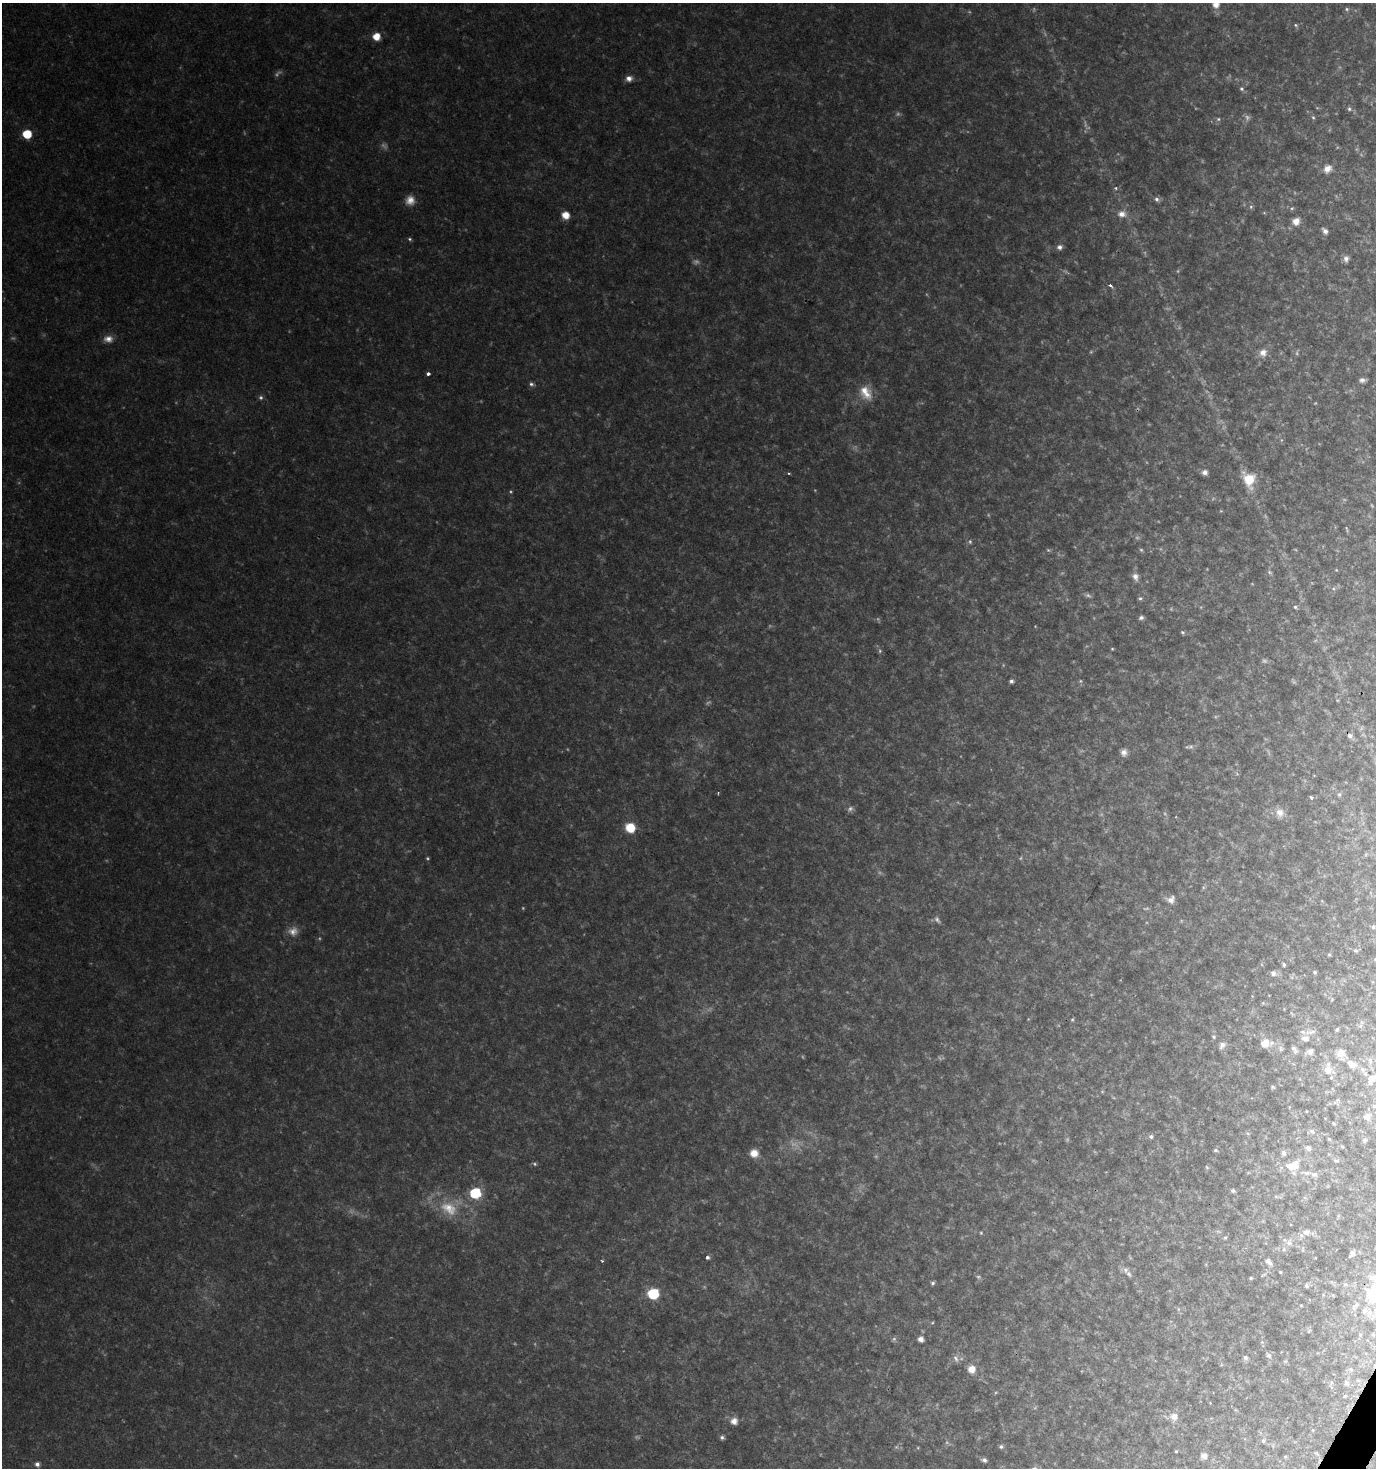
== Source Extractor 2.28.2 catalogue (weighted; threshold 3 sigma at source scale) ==
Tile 6 of 4 x 4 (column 2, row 2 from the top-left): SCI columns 1634-3007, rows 2935-4400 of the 5949 x 5877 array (HDU 1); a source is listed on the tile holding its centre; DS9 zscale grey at full resolution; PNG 1378 x 1470 px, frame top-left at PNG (2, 3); no overlay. Shown black and unused: <1% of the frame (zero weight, under 2 of 3 exposures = <1% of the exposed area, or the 3 px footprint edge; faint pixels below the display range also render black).
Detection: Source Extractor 2.28.2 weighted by HDU 2 'WHT'; one run over the whole footprint, this tile lists its part. Background 0.0622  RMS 0.0078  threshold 0.0352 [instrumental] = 3 sigma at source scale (4.5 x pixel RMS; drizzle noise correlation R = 1.50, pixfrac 1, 0.0396/0.0396 arcsec/px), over >= 5 px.
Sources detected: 112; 5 too faint to see at this stretch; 1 cosmic-ray / hot-pixel residue — not listed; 1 inside a brighter listed object's ellipse — not listed separately; the other 105 listed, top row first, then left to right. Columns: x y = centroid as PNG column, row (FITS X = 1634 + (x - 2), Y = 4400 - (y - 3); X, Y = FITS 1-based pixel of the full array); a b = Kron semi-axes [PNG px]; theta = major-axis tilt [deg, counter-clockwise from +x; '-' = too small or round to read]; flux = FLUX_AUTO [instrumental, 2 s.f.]
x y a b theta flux
1216 4 6 5 - 5.4
1347 9 6 4 -89 0.95
1295 25 6 4 -88 0.9
376 36 6 6 - 9.4
629 78 7 7 - 3.4
1241 89 6 5 - 1.2
1349 109 5 4 - 1
1313 118 5 3 - 0.74
1218 119 5 3 - 0.86
27 134 6 6 - 20
1327 169 10 8 35 4.2
1156 199 7 5 -17 1.8
1122 214 10 8 8 3.9
565 215 6 6 - 8.7
1296 221 8 7 - 5.8
1325 231 6 5 - 2.8
1059 247 6 5 - 2.4
1346 259 7 7 - 2.8
1110 285 3 3 - 2.5
108 339 11 8 -5 4.3
1263 352 9 9 - 4
428 374 3 3 - 6.3
1362 380 8 5 0 2
531 384 6 5 - 1.5
865 392 21 11 -58 10
261 397 6 5 - 1.2
1204 472 6 5 - 3.1
1249 479 15 13 66 13
970 542 6 4 -20 0.99
1135 576 10 7 -67 3.1
1140 598 5 4 - 1
1295 607 5 4 - 0.97
1141 618 5 5 - 1.7
1182 632 5 4 - 0.9
1011 681 4 4 - 1.6
1350 736 6 6 - 2.2
1124 752 8 8 - 3
1311 797 4 4 - 1.2
1280 812 11 10 - 5.1
630 828 8 8 - 15
1171 900 10 8 36 3.2
937 919 7 4 -89 1.4
1373 927 5 4 - 1.1
293 931 12 10 15 5
1355 950 6 3 -19 0.97
1329 954 5 4 - 0.74
1284 964 5 4 - 1.1
1315 972 4 4 - 0.94
1273 973 6 6 - 2.4
1337 1029 4 4 - 0.91
1303 1032 5 3 - 1.1
1305 1038 7 6 - 3.4
1265 1043 8 7 - 8.1
1222 1045 8 6 59 3
1294 1049 9 4 -52 1.8
1310 1052 7 7 - 2.7
1340 1053 9 8 - 5.5
1353 1064 15 9 -28 5.7
1327 1070 8 8 - 5.2
1365 1074 6 4 -1 1
1372 1078 10 7 47 5.2
1367 1117 9 7 -52 3.9
1333 1123 5 3 - 0.58
1312 1131 7 5 -23 1.7
1151 1136 5 5 - 1.4
1365 1140 5 5 - 1.2
1308 1148 7 5 -29 2.1
1215 1150 5 4 - 0.99
754 1153 10 9 - 6.2
1283 1153 6 5 - 2.1
1336 1161 6 4 1 1
535 1164 5 3 - 0.79
1293 1165 14 10 36 9.1
1314 1174 8 4 -1 1.8
1233 1191 6 5 - 1.3
475 1193 6 6 - 50
449 1208 26 14 -29 18
1306 1232 7 6 - 2.6
1225 1238 5 3 - 0.83
1289 1243 7 6 - 2.4
1352 1253 6 6 - 2
707 1257 4 3 - 1.9
602 1261 3 3 - 0.76
1268 1262 10 5 -44 3
1125 1270 7 6 - 2.4
1251 1278 4 4 - 0.79
933 1283 5 4 - 1.2
1306 1285 5 4 - 1.3
1374 1293 28 20 -89 28
653 1294 7 6 - 45
920 1339 5 4 - 3.5
1269 1355 7 6 - 1.8
1245 1357 6 5 - 1.7
971 1369 7 7 - 6.2
1346 1383 5 5 - 1.4
1174 1416 8 7 - 4.7
734 1421 6 6 - 5.3
722 1437 6 5 - 1.4
1263 1441 5 4 - 1.2
1001 1447 5 4 - 1.2
1176 1451 5 3 - 0.6
1204 1456 7 6 - 3.6
1285 1456 5 3 - 0.73
984 1460 5 5 - 1.8
37 1464 5 5 - 2.4
Isophote crosses this tile's border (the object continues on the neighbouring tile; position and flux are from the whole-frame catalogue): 2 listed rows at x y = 1216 4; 1374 1293
Unlisted compact peaks at least as high as the median listed source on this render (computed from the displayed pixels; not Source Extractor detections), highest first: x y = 428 858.